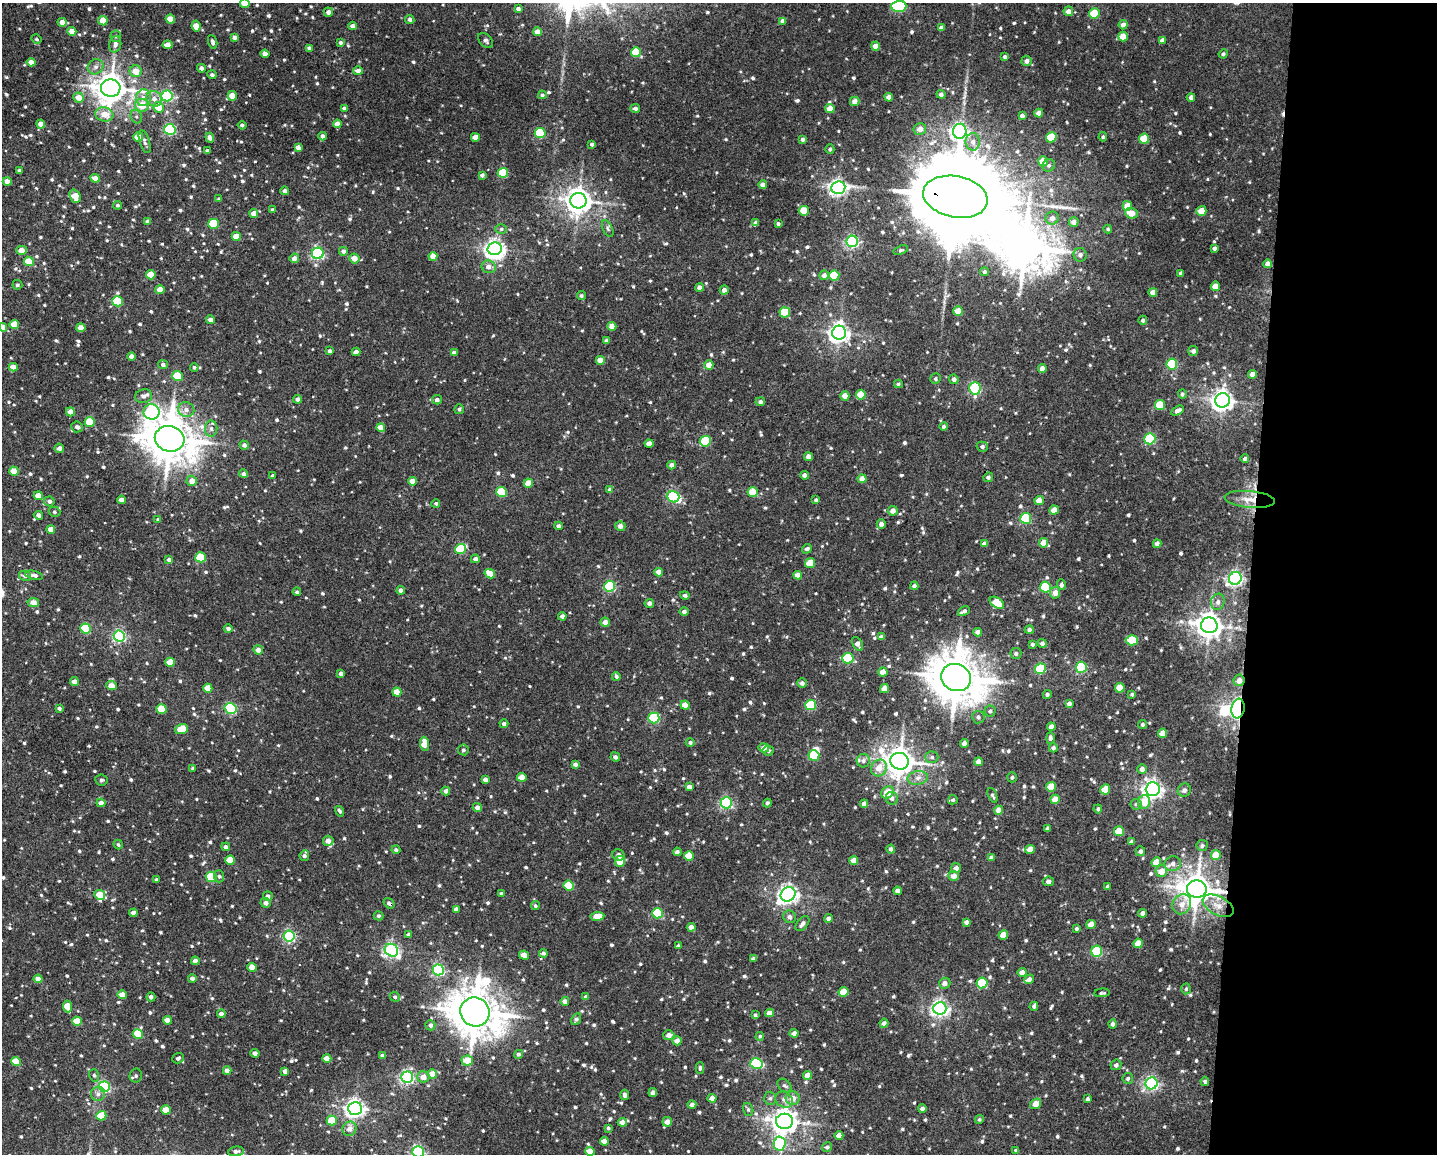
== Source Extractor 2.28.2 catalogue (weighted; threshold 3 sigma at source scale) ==
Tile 9 of 3 x 4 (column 3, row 3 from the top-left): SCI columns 3090-4524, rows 1156-2307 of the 4634 x 4615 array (HDU 1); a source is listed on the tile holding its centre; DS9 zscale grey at full resolution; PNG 1439 x 1156 px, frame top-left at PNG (2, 3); each listed source drawn as its Kron ellipse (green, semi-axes under 4 px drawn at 4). Shown black and unused: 13% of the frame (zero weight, under 3 of 4 exposures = <1% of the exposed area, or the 3 px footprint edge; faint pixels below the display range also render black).
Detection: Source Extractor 2.28.2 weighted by HDU 2 'WHT'; one run over the whole footprint, this tile lists its part. Background 0.049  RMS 0.006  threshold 0.0271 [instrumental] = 3 sigma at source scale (4.5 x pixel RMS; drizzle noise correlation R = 1.50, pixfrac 1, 0.05/0.05 arcsec/px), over >= 5 px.
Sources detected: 952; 5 inside a brighter object's white glare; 1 cosmic-ray / hot-pixel residue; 2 long thin detections or spike segments (spike, bleed or trail) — neither listed nor drawn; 2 inside a brighter listed object's ellipse — not listed separately; of the other 942, all 500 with FLUX_AUTO >= 1.04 (the completeness limit of this list) listed and drawn (442 fainter detections not listed), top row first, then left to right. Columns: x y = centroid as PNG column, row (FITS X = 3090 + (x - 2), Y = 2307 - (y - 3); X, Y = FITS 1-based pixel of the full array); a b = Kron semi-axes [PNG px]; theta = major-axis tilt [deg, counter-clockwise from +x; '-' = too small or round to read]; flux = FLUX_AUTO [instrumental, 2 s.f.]
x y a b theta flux
245 3 5 4 - 12
899 6 8 5 2 64
518 9 4 4 - 1.9
1068 11 5 5 - 3.3
328 12 5 4 - 2.9
1094 13 5 5 - 19
170 19 4 4 - 9.8
410 19 5 4 - 1.5
103 21 4 4 - 8
783 21 4 4 - 2.9
62 22 4 4 - 4.6
1123 25 5 4 - 2.8
196 26 5 4 - 7.3
353 26 4 4 - 2.8
941 28 4 4 - 2.6
72 31 4 4 - 7.3
538 32 4 4 - 4.8
116 36 6 5 - 1.5
234 37 4 4 - 2.2
1123 37 5 4 - 8.9
36 39 5 4 - 1.1
486 40 9 5 -46 1.7
1162 40 4 4 - 2.8
213 42 7 4 -71 1.6
340 43 4 3 - 1.4
115 44 8 6 75 2.4
168 45 5 4 - 3.8
875 46 4 4 - 4.8
309 48 4 4 - 2
636 52 5 5 - 21
265 54 4 4 - 4.4
1223 54 5 4 - 1.3
1005 57 4 3 - 1.4
1027 61 5 5 - 2.4
31 62 4 4 - 4.8
95 67 8 7 - 2.6
201 68 4 4 - 2.1
136 71 6 6 - 7.2
358 71 5 4 - 3.6
212 75 4 4 - 1.3
111 88 9 8 - 1000
941 94 4 4 - 1.7
542 95 4 4 - 1.1
167 96 5 5 - 81
232 96 5 4 - 8.9
78 97 5 5 - 6
889 97 4 4 - 4.1
1191 97 4 4 - 2.3
143 98 8 7 - 3.4
154 99 8 7 - 3.8
855 101 5 4 - 3.7
142 105 7 6 - 9.6
158 107 5 5 - 8.6
345 108 4 4 - 2.4
635 109 5 4 - 1.7
830 109 4 4 - 8.3
1039 113 4 4 - 4.5
104 114 9 7 -14 7.6
1022 116 4 3 - 1.7
136 117 7 5 -68 1.3
41 124 4 4 - 5.8
337 124 4 4 - 4.4
242 125 4 3 - 1.3
170 129 5 5 - 80
920 129 6 5 - 3.4
960 131 7 7 - 220
540 133 5 5 - 38
323 136 4 4 - 2.1
138 137 5 4 - 10
475 137 4 4 - 6.5
1051 137 5 5 - 20
1103 137 4 4 - 1.1
210 138 5 4 - 2.7
803 139 4 4 - 1.5
1144 139 5 5 - 19
145 142 12 5 -73 1.9
973 142 8 7 - 3.2
592 144 3 3 - 1.3
298 147 4 4 - 3.7
830 149 5 4 - 1.1
207 151 4 3 - 1.4
1043 161 5 5 - 10
1049 165 6 6 - 1.4
19 170 4 3 - 1.1
503 173 5 5 - 35
482 175 4 4 - 1.6
95 178 5 4 - 4.3
7 182 4 4 - 5.5
763 185 4 4 - 3.4
838 188 7 6 - 210
285 191 4 4 - 2
75 196 7 5 -69 9.5
955 197 33 20 -11 20000
219 199 3 3 - 1.3
578 201 8 7 - 670
117 205 4 4 - 1.1
1127 206 5 4 - 7.8
273 210 4 3 - 1.2
804 211 5 5 - 15
1201 211 5 4 - 9.7
254 213 4 4 - 4.9
1131 213 6 5 - 6.3
1052 218 6 6 - 3.3
148 221 4 4 - 1.6
1074 222 5 4 - 3.5
756 223 4 4 - 2.9
778 223 3 3 - 1.2
213 224 5 5 - 26
501 229 6 5 - 1.1
608 229 9 5 -65 1.4
1108 229 4 4 - 1
236 236 4 4 - 8.8
852 241 6 5 - 110
1214 248 4 3 - 1.4
495 249 7 6 - 240
22 250 5 4 - 5.2
901 250 7 4 17 1
343 251 4 4 - 2.4
318 253 6 5 - 87
1080 255 7 6 - 2.1
433 256 4 4 - 5.2
294 258 5 4 - 3.1
354 258 5 5 - 5.2
29 261 5 4 - 13
1268 264 4 4 - 3.5
489 267 7 6 - 3.1
984 272 4 4 - 1.2
1181 273 4 4 - 1.9
151 275 5 4 - 12
824 275 5 4 - 2.7
834 276 5 5 - 28
17 285 5 4 - 1.2
1215 286 5 4 - 7.6
699 288 4 4 - 3.2
160 289 5 4 - 5.6
724 290 4 4 - 2.9
1153 292 4 4 - 4.3
581 296 4 4 - 1.1
117 301 5 5 - 36
958 311 5 4 - 8.7
785 312 5 5 - 23
211 320 4 4 - 3.6
1143 320 4 4 - 1.2
14 324 4 4 - 10
612 326 4 4 - 5
3 327 4 4 - 3.6
81 328 4 4 - 6.3
839 333 7 7 - 310
606 340 4 3 - 1
330 351 4 4 - 1.4
1193 351 5 5 - 2
356 352 4 4 - 3.1
454 353 4 4 - 2.4
131 356 4 4 - 3.8
600 360 4 4 - 5.5
1172 364 5 5 - 45
163 365 5 4 - 1.7
709 365 4 4 - 5.6
13 367 4 4 - 5
194 367 4 4 - 1.2
1042 369 4 4 - 4.1
1252 374 4 4 - 3.8
178 376 5 5 - 20
935 379 5 5 - 1.1
954 379 5 4 - 2
898 384 4 4 - 1.1
975 388 6 5 - 57
1182 394 4 4 - 1.4
861 395 5 5 - 12
144 396 8 6 12 2.5
845 396 4 4 - 5.6
298 399 4 4 - 2.5
437 400 5 4 - 2.3
1223 400 7 7 - 370
760 402 5 4 - 1.8
1160 405 5 5 - 16
186 409 8 7 - 3.3
459 409 5 5 - 1.3
1178 411 7 4 31 2.7
70 412 5 4 - 4.4
152 412 8 7 - 99
90 422 5 5 - 21
77 427 6 5 - 2.1
944 427 4 4 - 1.2
381 428 5 4 - 7
211 429 8 6 -88 2
170 439 15 12 -14 2100
1150 439 5 5 - 48
705 441 5 5 - 29
649 444 4 4 - 3.1
244 445 4 4 - 2.1
982 447 5 5 - 1.6
59 448 4 4 - 2.4
809 457 4 4 - 5
1245 459 4 4 - 1.4
672 465 4 4 - 2.8
14 471 5 4 - 9
244 474 4 4 - 1.8
804 475 4 4 - 2.5
273 476 4 4 - 1.3
988 477 5 4 - 1.5
862 479 4 4 - 4.8
192 481 5 5 - 4.3
412 481 4 4 - 5.6
528 483 4 4 - 8.7
610 490 4 4 - 2.1
501 492 5 5 - 31
753 492 5 5 - 16
38 496 4 4 - 6.5
673 497 6 5 - 63
1250 499 25 8 -5 7.8
121 500 4 4 - 3.7
816 500 4 4 - 1.1
49 501 5 5 - 1.7
1039 501 5 4 - 5.6
436 503 4 4 - 1.1
1054 510 4 4 - 5.7
893 511 5 5 - 3.5
54 512 6 5 - 1.2
38 515 5 4 - 2.7
1026 518 5 5 - 44
158 520 4 4 - 1.2
881 524 4 4 - 2.5
559 526 4 4 - 1.5
620 526 5 5 - 2.6
51 529 4 4 - 4.2
1044 543 5 4 - 7.1
984 544 4 4 - 2.6
1157 544 4 4 - 2.3
460 549 5 5 - 30
807 549 5 4 - 1.9
201 557 5 5 - 25
475 559 4 4 - 2.4
169 560 4 4 - 2.2
810 563 5 5 - 14
659 572 4 4 - 4.1
490 574 5 4 - 7.5
34 575 9 4 -12 2.5
798 575 4 4 - 4.5
25 576 6 5 - 2.2
1235 578 6 6 - 170
1061 585 5 4 - 1.7
610 586 5 5 - 65
914 586 4 4 - 1.8
1045 587 5 5 - 43
401 590 4 4 - 2.7
297 592 4 3 - 1.2
1055 593 5 5 - 4
685 595 5 4 - 1.6
1218 602 8 7 - 2.6
33 603 6 4 -12 5.4
649 603 4 4 - 2.2
997 603 8 5 -34 16
964 611 6 3 28 1.9
684 612 5 4 - 2
562 616 4 4 - 2.1
605 622 5 4 - 3.5
1209 625 8 8 - 610
86 628 5 5 - 40
228 629 4 4 - 1.7
1029 630 4 4 - 1.7
978 632 4 4 - 3.3
119 636 5 5 - 100
881 637 4 4 - 2.5
1132 640 6 5 - 19
1042 643 4 4 - 1.9
858 644 7 4 -60 3.6
1032 644 4 4 - 1.3
258 650 5 4 - 4.5
1016 654 5 5 - 1.5
848 658 6 5 - 35
170 662 4 4 - 9.6
1081 667 5 5 - 49
1040 669 5 5 - 44
883 672 4 4 - 6
341 673 4 4 - 2.6
616 676 4 4 - 1.4
956 678 15 13 -25 2600
1239 680 6 5 - 4.8
74 682 4 4 - 4.1
802 683 4 4 - 2.3
111 686 5 4 - 6.6
208 688 4 4 - 9.6
884 688 4 4 - 5.3
1120 688 5 5 - 10
397 692 4 4 - 8.5
1047 694 4 4 - 1.3
1132 694 4 3 - 1.1
1069 704 4 4 - 2.5
685 705 4 4 - 6.8
811 705 5 5 - 33
59 708 4 4 - 1.4
231 708 6 5 - 60
161 709 5 5 - 18
1238 709 10 6 81 130
990 711 5 5 - 1.4
978 717 6 6 - 1.8
654 718 5 5 - 54
504 724 4 4 - 1.8
1142 724 4 4 - 1.4
1051 727 4 4 - 3.8
182 729 7 5 20 15
1163 733 5 4 - 7
1050 738 5 4 - 1.6
690 742 4 4 - 1.3
964 743 4 4 - 3.5
424 744 7 4 -86 8.1
764 748 5 4 - 3.1
1053 748 4 4 - 1.7
463 750 5 5 - 1.2
768 751 5 5 - 1.3
814 755 5 5 - 30
615 757 5 4 - 1.7
932 757 6 5 - 1.5
863 761 7 6 - 2
900 761 9 8 - 830
978 762 4 4 - 3.9
575 764 4 4 - 2.2
193 768 4 3 - 1.4
879 768 8 7 - 6.7
1142 769 5 5 - 2.5
522 777 4 4 - 8
1012 777 5 4 - 1.2
918 778 10 7 12 3.2
101 780 6 5 - 1.2
485 780 4 4 - 2.8
689 787 4 4 - 3.2
1051 787 5 5 - 11
1105 789 5 5 - 12
1153 789 7 7 - 280
1184 790 7 6 - 2.1
446 791 4 4 - 2.3
887 793 7 5 46 9.5
992 795 8 4 -68 1.2
892 798 6 6 - 2
1055 799 5 4 - 8.3
953 800 5 4 - 1.1
1144 802 7 6 - 12
101 803 4 4 - 4.1
726 803 6 5 - 86
767 803 4 4 - 1.6
864 804 4 4 - 3.2
1136 804 5 5 - 1.1
477 807 5 4 - 2.8
1098 809 4 4 - 1.2
999 810 4 4 - 5.7
340 811 6 3 -57 1.1
1048 828 4 4 - 2.2
1119 831 5 5 - 16
328 841 5 5 - 4.6
1131 842 4 3 - 1.5
118 845 5 4 - 1.1
1202 846 6 5 - 1.3
226 847 4 4 - 2
891 849 4 4 - 1.9
1030 849 5 4 - 7.1
396 850 4 4 - 1.2
1140 851 5 5 - 2.1
677 852 4 4 - 1.8
618 855 6 5 - 2.4
1216 855 5 4 - 11
304 856 5 4 - 2
689 856 5 5 - 17
991 858 4 4 - 2.3
230 860 5 4 - 12
854 860 4 4 - 5.4
620 862 5 5 - 8
1156 862 5 4 - 8.8
1173 864 8 7 - 3
956 868 5 5 - 2.3
1161 871 6 5 - 7.1
219 876 6 5 - 1.1
954 876 5 5 - 4
211 877 5 5 - 37
157 880 3 3 - 1.7
1048 881 5 4 - 2.3
569 886 5 5 - 19
1107 887 4 4 - 1.9
1197 889 10 8 -3 1100
897 891 4 4 - 2.8
501 893 4 3 - 1.2
788 894 8 6 31 270
100 895 5 4 - 14
268 896 5 4 - 2.1
266 903 5 5 - 2.6
389 903 6 4 -35 1.6
1182 904 10 9 - 4.7
535 906 4 4 - 1.1
1218 906 17 9 -27 6.6
456 909 4 4 - 3.1
133 913 4 4 - 3.1
657 913 5 5 - 34
1143 913 4 4 - 2.6
378 916 5 4 - 1.2
597 916 7 4 8 9.8
790 917 6 6 - 2.5
828 918 4 4 - 2.3
966 922 4 4 - 1.8
802 924 8 5 48 2.4
1091 924 5 4 - 6.9
691 927 4 4 - 3.4
1076 928 4 3 - 1.1
408 935 4 4 - 2.2
1003 935 5 4 - 8.3
289 936 5 5 - 87
1138 943 5 4 - 9.7
678 946 4 3 - 1.4
391 950 7 6 - 150
1097 951 5 5 - 52
543 953 4 4 - 1.4
524 955 5 4 - 6.9
753 959 4 4 - 2.1
195 961 4 4 - 3.2
252 967 4 4 - 6.1
438 970 5 5 - 98
1022 972 4 4 - 4.4
192 978 4 4 - 2.3
38 979 4 4 - 5.3
1029 979 5 4 - 2.1
945 983 6 5 - 2.7
982 983 5 5 - 32
1186 989 5 4 - 1.1
844 992 5 5 - 13
1102 993 8 4 4 1.1
122 995 4 4 - 6
151 997 4 4 - 2.1
395 997 5 4 - 1.1
586 997 4 4 - 1.4
565 1001 4 4 - 3
67 1006 6 4 -80 9.8
1034 1006 4 4 - 1.5
940 1008 6 6 - 210
475 1012 15 14 - 2300
769 1013 4 4 - 3.8
221 1014 4 4 - 3.4
755 1015 3 3 - 1.1
576 1019 6 4 65 1.7
167 1020 4 4 - 5.1
77 1021 5 4 - 12
884 1023 4 4 - 2.1
1113 1024 4 4 - 2
430 1025 5 5 - 2.1
794 1033 4 4 - 2.9
138 1034 5 5 - 25
669 1035 5 5 - 3.7
760 1036 4 4 - 1.1
677 1041 4 4 - 4
255 1053 4 4 - 2.2
518 1054 4 4 - 1.5
382 1056 4 4 - 1.9
178 1058 6 5 - 1.6
327 1059 4 4 - 6.9
467 1060 6 5 - 11
16 1061 5 4 - 12
756 1063 6 5 - 58
1116 1065 5 5 - 1.6
700 1068 6 3 89 1.1
227 1071 4 4 - 3.8
285 1071 4 4 - 2.6
432 1074 5 4 - 9.5
94 1075 6 5 - 1.2
808 1075 4 4 - 6.9
136 1076 7 6 - 1.4
407 1077 6 5 - 130
423 1077 6 5 - 4.9
1128 1078 5 5 - 1.3
1205 1081 4 4 - 1.1
1151 1083 6 6 - 130
784 1086 8 5 -41 1.5
104 1087 5 5 - 76
653 1093 4 4 - 3.2
98 1094 7 7 - 2.1
625 1095 5 4 - 2
712 1098 4 4 - 4.6
770 1098 6 6 - 1.5
793 1098 7 6 - 5
1087 1099 3 3 - 1.2
784 1100 9 7 -31 3
1036 1104 6 4 37 5.5
692 1105 4 4 - 2.6
355 1108 7 6 - 280
922 1108 4 4 - 1.7
748 1109 6 5 - 1.3
166 1110 5 4 - 11
101 1116 5 4 - 15
979 1119 4 4 - 1.1
332 1120 5 5 - 17
784 1121 8 7 - 550
622 1122 5 4 - 3.4
667 1122 5 5 - 3.5
608 1128 4 3 - 1.3
349 1129 7 7 - 4.4
839 1136 4 4 - 5.2
604 1141 4 4 - 4.1
780 1143 7 6 - 60
827 1147 5 4 - 1.3
1016 1150 4 3 - 1.2
236 1151 8 5 7 1.9
590 1151 5 4 - 7.5
418 1152 5 5 - 120
Overlapping masked pixels (flux is a lower limit): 6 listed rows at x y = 955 197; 1250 499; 1239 680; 1238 709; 1197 889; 389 903
Isophote crosses this tile's border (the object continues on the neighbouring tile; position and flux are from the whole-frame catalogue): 4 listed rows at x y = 245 3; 899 6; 3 327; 418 1152